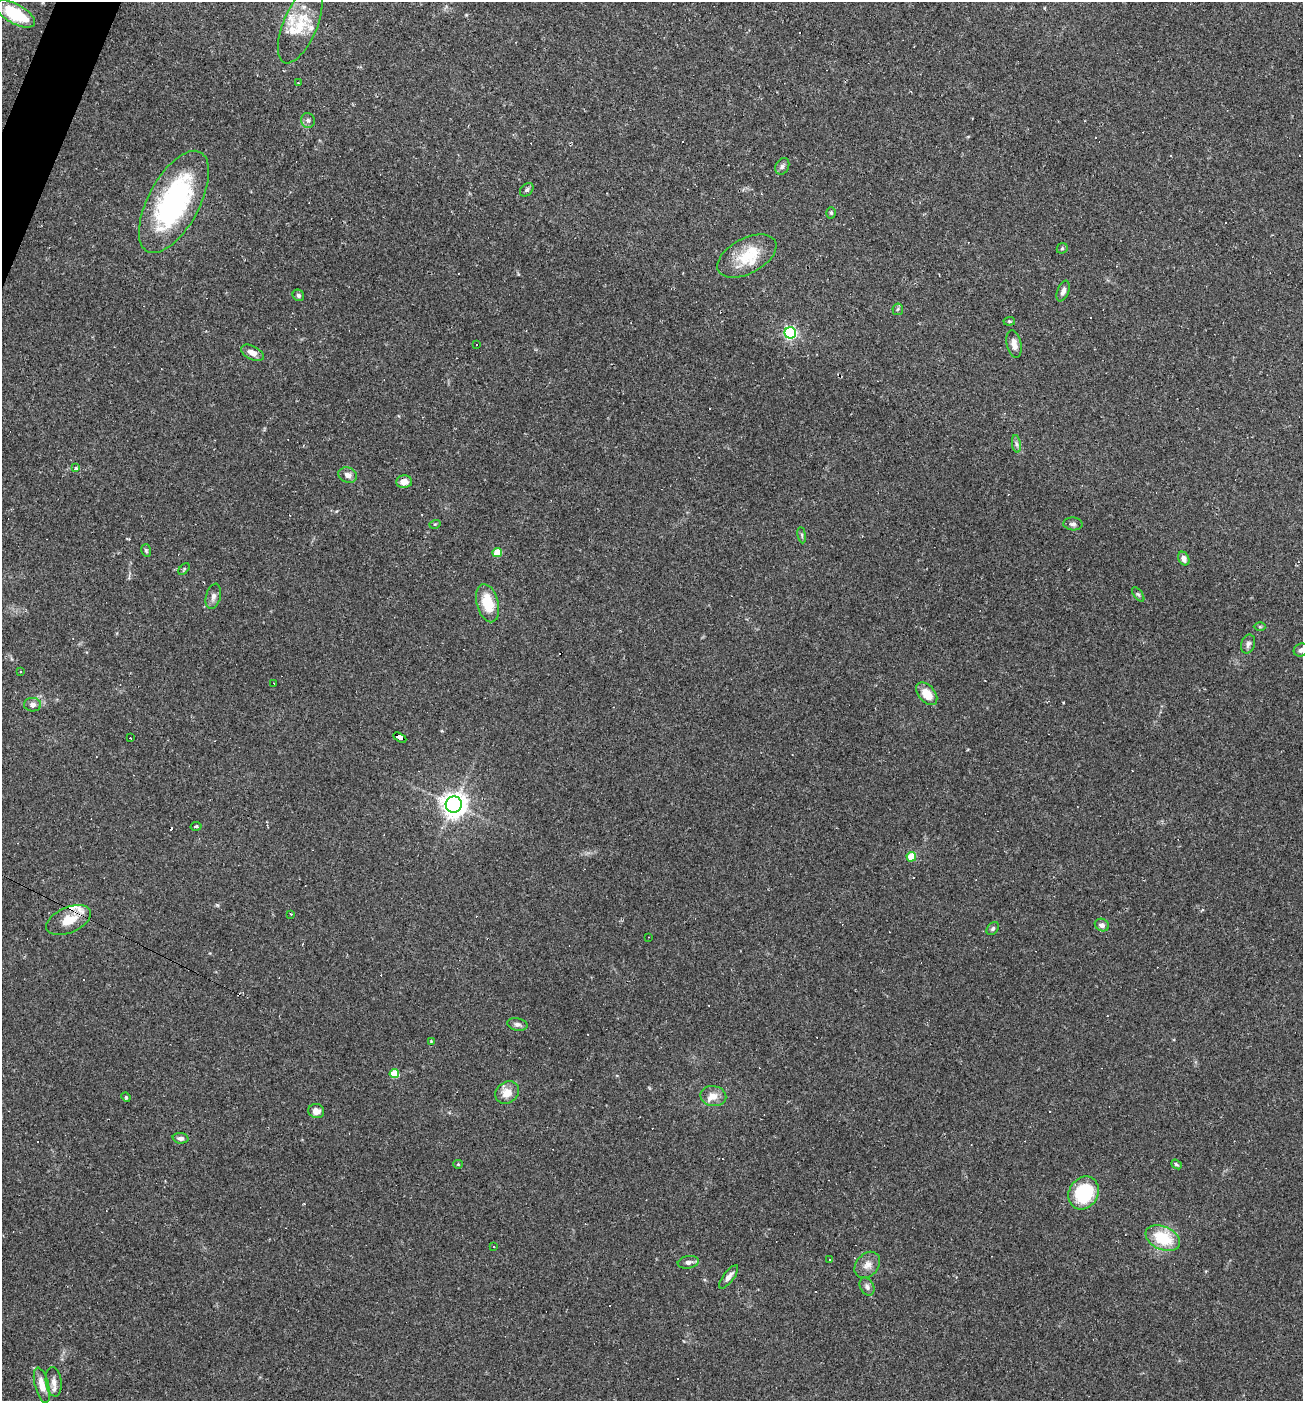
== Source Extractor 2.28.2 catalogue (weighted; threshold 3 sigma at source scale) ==
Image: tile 11 of 4 x 4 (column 3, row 3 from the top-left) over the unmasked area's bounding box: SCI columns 2737-4037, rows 1400-2798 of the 5606 x 5595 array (HDU 1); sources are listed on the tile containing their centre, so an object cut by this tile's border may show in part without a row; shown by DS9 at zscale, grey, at full resolution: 1 PNG px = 1 image px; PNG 1305 x 1403 px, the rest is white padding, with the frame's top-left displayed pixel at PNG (2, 2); every listed detection drawn as its Kron ellipse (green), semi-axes under 4 PNG px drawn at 4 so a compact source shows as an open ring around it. <1% of this frame is shown black and not used: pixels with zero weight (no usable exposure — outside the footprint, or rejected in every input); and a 3 px margin inside the footprint's outer edge (the drizzle kernel's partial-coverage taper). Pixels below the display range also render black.
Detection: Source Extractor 2.28.2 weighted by HDU 2 'WHT'; one run over the whole footprint, this tile lists its part. Background 0.109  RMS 0.0071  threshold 0.0318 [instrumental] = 3 sigma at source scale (4.5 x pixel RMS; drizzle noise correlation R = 1.50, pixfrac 1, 0.05/0.05 arcsec/px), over >= 5 px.
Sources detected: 110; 34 cosmic-ray / hot-pixel residue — neither listed nor drawn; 7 inside a brighter listed object's ellipse — not listed separately; the other 69 listed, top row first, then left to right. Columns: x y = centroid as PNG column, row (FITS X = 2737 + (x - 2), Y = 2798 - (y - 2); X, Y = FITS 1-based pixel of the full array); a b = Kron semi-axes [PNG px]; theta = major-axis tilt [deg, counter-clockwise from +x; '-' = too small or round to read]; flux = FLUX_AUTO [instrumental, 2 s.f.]
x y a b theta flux
15 14 21 9 -30 40
300 25 41 17 67 23
298 83 3 2 - 0.46
308 120 7 6 - 2
782 166 9 6 63 2
527 190 8 5 44 1.5
174 202 56 25 62 130
831 213 6 5 - 1
1062 248 6 5 - 1
747 256 32 17 28 22
1063 291 11 5 68 3.1
298 295 6 5 - 1.4
898 309 6 5 - 1.2
1009 321 6 4 5 0.92
790 333 6 5 - 120
1014 344 14 7 -79 5.4
477 345 3 2 - 0.47
252 353 12 6 -27 4.9
1016 444 9 4 -81 2
75 468 3 3 - 9.8
348 475 9 7 -20 3.9
404 482 8 6 2 5.6
435 524 5 3 - 0.7
1073 524 9 6 -3 2.2
802 535 8 4 -82 1.3
146 550 6 4 -73 1.1
497 552 5 5 - 20
1184 558 7 5 -63 3.6
184 569 7 4 47 0.95
1138 594 8 4 -53 1.3
213 596 13 7 75 3.5
488 603 19 11 -75 21
1260 627 6 4 0 0.81
1248 644 9 7 73 2.6
1301 650 7 6 - 2.1
21 671 3 2 - 1.1
274 683 2 2 - 0.43
927 694 13 8 -49 12
33 705 8 7 - 2.9
130 738 3 3 - 3.1
400 738 7 4 -29 66
454 804 8 8 - 610
196 826 5 4 - 1.3
911 857 5 5 - 20
291 914 3 3 - 0.72
69 920 24 12 23 14
1102 925 7 6 - 3.1
993 929 7 5 51 1.5
649 937 3 2 - 0.42
517 1024 10 6 -13 2.5
431 1041 4 4 - 0.7
394 1074 4 4 - 28
507 1093 12 10 34 8.5
713 1096 13 10 -12 6.8
126 1097 5 4 - 0.86
316 1111 8 7 - 5.6
181 1138 8 5 -4 1.9
458 1164 4 4 - 0.7
1176 1164 6 4 -38 1.1
1084 1193 17 14 57 47
1163 1238 18 11 -24 28
493 1247 3 3 - 0.68
830 1260 3 3 - 1.2
688 1262 10 6 10 2.7
867 1265 15 11 48 5.9
729 1277 14 5 52 3.6
867 1287 9 6 -63 2.8
54 1382 15 8 -82 4.5
42 1385 18 7 -76 8.6
Overlapping masked pixels (flux is a lower limit): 1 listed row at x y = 400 738
Isophote crosses this tile's border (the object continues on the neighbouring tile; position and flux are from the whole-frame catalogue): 1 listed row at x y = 1301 650